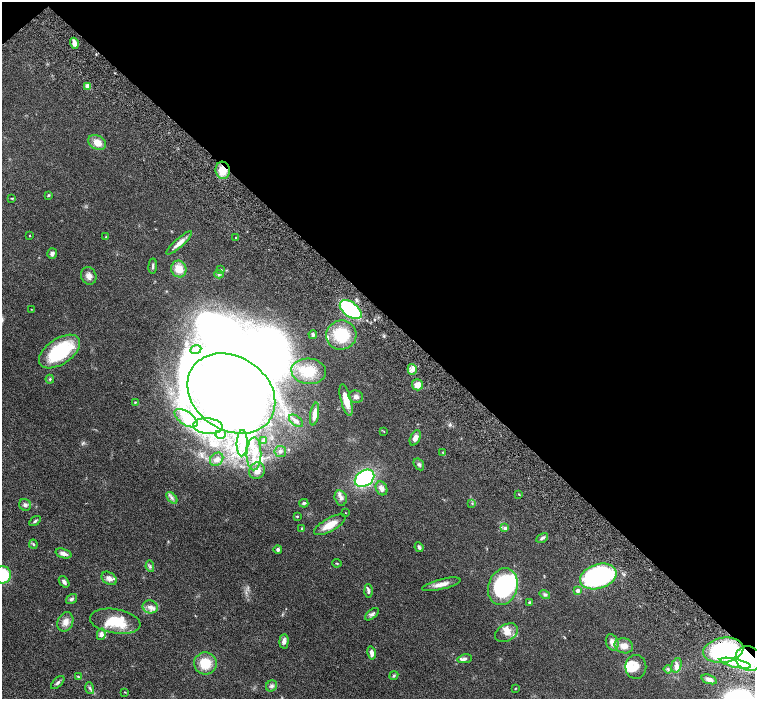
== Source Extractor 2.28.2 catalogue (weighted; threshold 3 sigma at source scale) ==
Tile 3 of 4 x 4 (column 3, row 1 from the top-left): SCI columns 3059-4564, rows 4379-5771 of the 6116 x 6111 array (HDU 1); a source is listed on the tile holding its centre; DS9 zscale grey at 2 x 2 block average (1 PNG px = mean of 2 x 2 image px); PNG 757 x 701 px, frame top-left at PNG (2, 2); each listed source drawn as its Kron ellipse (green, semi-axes under 4 px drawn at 4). Shown black and unused: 45% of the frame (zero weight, under 4 of 8 exposures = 3% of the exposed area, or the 3 px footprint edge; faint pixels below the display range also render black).
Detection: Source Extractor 2.28.2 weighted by HDU 2 'WHT'; one run over the whole footprint, this tile lists its part. Background 0.0536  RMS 0.0042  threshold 0.0173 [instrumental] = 3 sigma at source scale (4.09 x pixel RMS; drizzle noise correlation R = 1.36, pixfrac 0.8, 0.05/0.05 arcsec/px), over >= 5 px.
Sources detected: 130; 14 inside a brighter object's white glare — neither listed nor drawn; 13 inside a brighter listed object's ellipse — not listed separately; the other 103 listed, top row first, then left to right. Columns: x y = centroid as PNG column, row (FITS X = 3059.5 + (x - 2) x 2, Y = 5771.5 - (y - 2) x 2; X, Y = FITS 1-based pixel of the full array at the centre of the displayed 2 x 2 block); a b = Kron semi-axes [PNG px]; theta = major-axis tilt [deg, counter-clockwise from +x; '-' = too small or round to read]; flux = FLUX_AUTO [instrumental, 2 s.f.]
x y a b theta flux
74 43 5 4 - 4.8
88 86 3 3 - 12
97 142 9 7 -31 8.8
223 170 9 7 -84 13
48 195 4 3 - 0.9
12 198 4 3 - 0.7
30 235 2 2 - 0.48
106 237 3 3 - 0.61
236 237 3 2 - 0.64
179 243 17 4 42 6.8
52 254 5 5 - 2.1
153 266 7 3 85 1.5
179 269 8 7 - 11
221 270 3 2 - 0.55
219 274 5 4 - 1.6
89 276 9 7 -69 4.5
31 309 2 2 - 0.37
351 310 12 7 -38 74
313 335 4 3 - 1.4
341 335 15 14 - 33
196 350 6 4 23 2.5
60 352 23 12 34 61
412 369 5 4 - 3.2
309 371 17 12 -5 21
50 379 4 3 - 0.91
417 385 5 5 - 7.4
231 394 47 36 -34 1000
356 397 7 6 - 3.1
346 400 16 5 -75 13
135 402 3 2 - 0.65
315 414 11 4 79 8.1
186 418 13 6 -34 8.8
296 421 8 5 -38 3.5
208 426 15 8 -5 13
384 431 3 2 - 0.49
221 434 5 3 - 1.5
415 438 8 5 65 5
263 440 4 3 - 1.1
242 443 13 5 88 7.2
280 451 6 5 - 2.9
443 453 4 2 - 0.67
254 454 16 7 89 12
217 459 7 6 - 3.1
419 464 6 4 -57 1.9
257 471 8 7 - 7.1
364 478 10 7 35 88
381 488 7 5 -62 4.4
519 494 3 2 - 0.55
172 498 7 3 -48 2.3
341 498 8 6 -76 3.3
304 503 4 3 - 1.6
472 503 3 3 - 0.78
25 505 6 5 - 2.5
345 513 2 2 - 0.3
297 516 3 3 - 0.69
35 521 6 3 36 1.4
330 525 18 6 29 13
505 528 3 3 - 4.2
302 529 4 2 - 0.68
542 538 6 3 31 1.9
33 544 4 3 - 0.91
419 547 5 3 - 1.8
278 549 4 4 - 1.5
63 553 8 4 -17 3.6
337 563 4 2 - 0.73
150 566 6 2 -79 0.9
2 575 8 8 - 43
598 576 19 12 18 180
109 578 8 6 -34 4.3
64 582 6 4 -52 2.6
441 584 20 5 14 7.2
503 587 19 14 72 83
578 590 4 3 - 3
368 591 6 3 -89 1.8
545 594 5 4 - 1.8
71 599 6 4 35 1.8
529 602 4 3 - 0.88
150 607 8 6 -12 4.1
372 614 8 4 39 2.3
115 621 25 12 -9 26
65 622 10 7 67 6
506 633 12 8 27 6.9
101 634 6 4 78 3.9
284 641 7 4 86 4.1
612 642 8 6 -70 4.3
624 646 9 7 -16 6.7
723 650 20 12 9 87
372 653 7 3 -80 4.2
465 659 7 4 11 1.8
749 659 13 12 - 80
205 663 11 11 - 19
735 663 16 3 -13 8.3
677 665 7 5 74 4.3
636 667 12 10 89 8.4
668 669 4 2 - 1
78 676 3 2 - 0.61
394 676 5 4 - 1.2
709 679 8 4 -19 3.1
58 682 8 3 43 1.9
272 686 6 5 - 2.1
90 688 6 3 -72 1.6
515 688 3 2 - 0.55
125 692 3 2 - 0.47
Overlapping masked pixels (flux is a lower limit): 3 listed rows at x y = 223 170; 351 310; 749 659
Isophote crosses this tile's border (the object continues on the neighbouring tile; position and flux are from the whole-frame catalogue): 2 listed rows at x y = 2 575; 749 659
Diffuse or blended objects may show on this block-average render without a row.